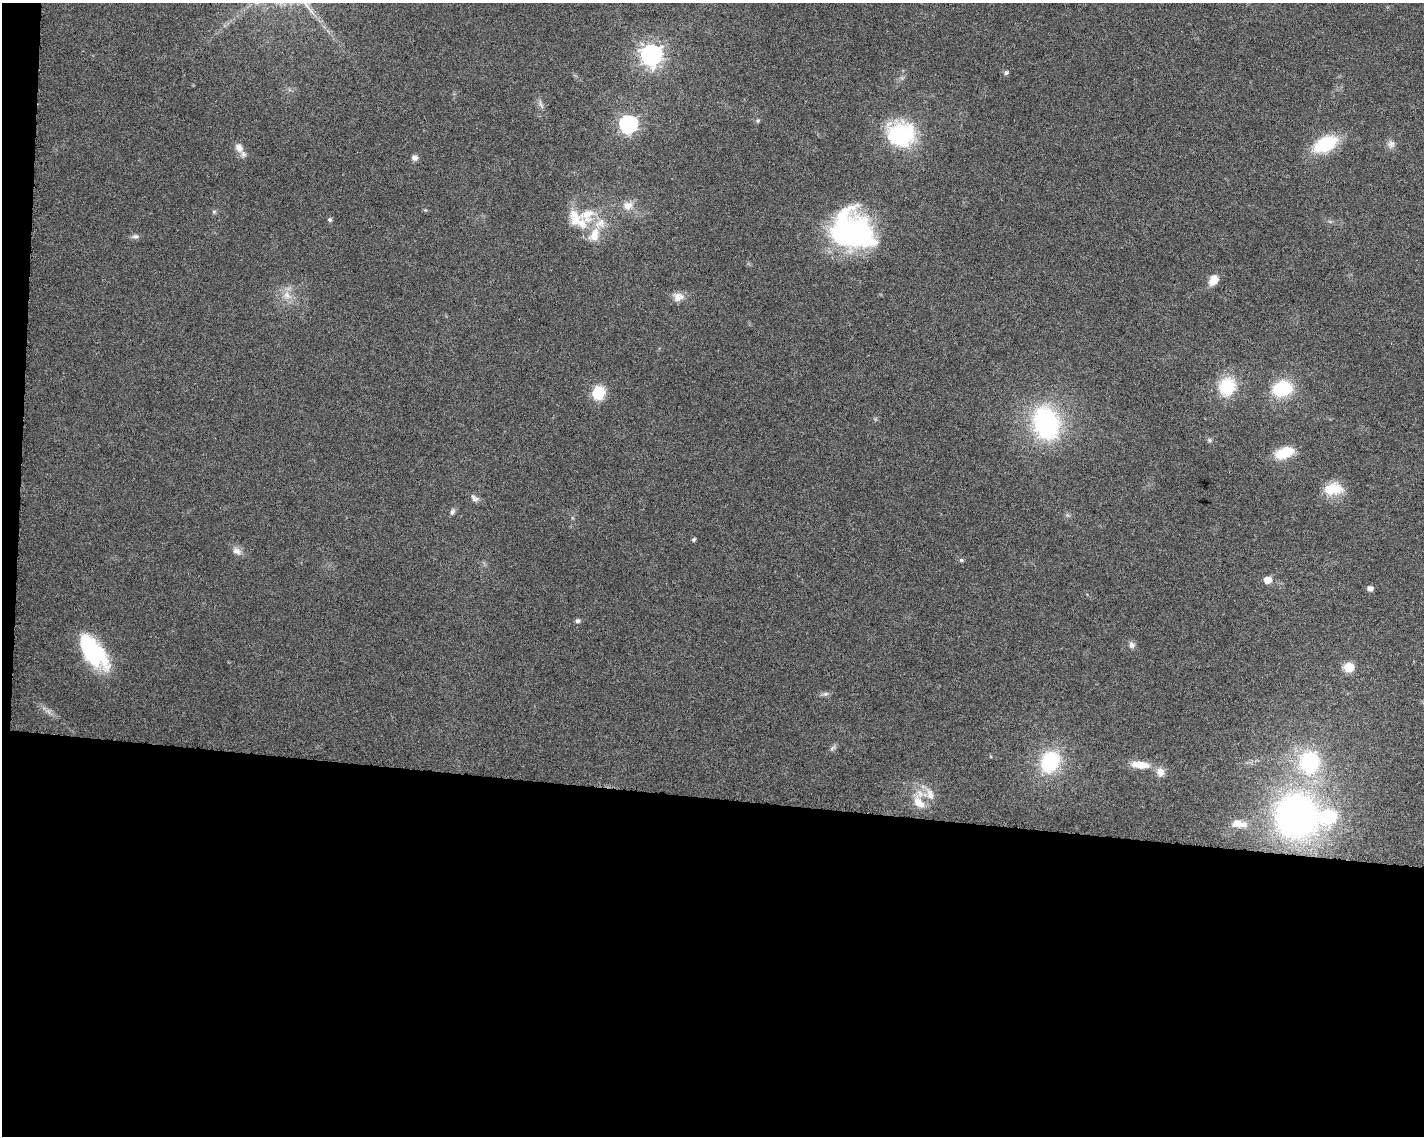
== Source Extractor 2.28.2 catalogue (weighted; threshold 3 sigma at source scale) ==
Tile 10 of 3 x 4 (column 1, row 4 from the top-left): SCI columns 232-1653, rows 13-1146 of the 4786 x 4554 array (HDU 1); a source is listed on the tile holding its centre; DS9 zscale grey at full resolution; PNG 1426 x 1138 px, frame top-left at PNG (2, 3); no overlay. Shown black and unused: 31% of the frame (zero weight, under 6 of 12 exposures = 1% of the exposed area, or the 3 px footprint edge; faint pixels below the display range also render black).
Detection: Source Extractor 2.28.2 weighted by HDU 2 'WHT'; one run over the whole footprint, this tile lists its part. Background 0.0301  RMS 0.002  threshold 0.00818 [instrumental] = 3 sigma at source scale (4.09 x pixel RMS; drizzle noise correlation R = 1.36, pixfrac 0.8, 0.0396/0.0396 arcsec/px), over >= 5 px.
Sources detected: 56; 2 inside a brighter object's white glare — not listed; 5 inside a brighter listed object's ellipse — not listed separately; the other 49 listed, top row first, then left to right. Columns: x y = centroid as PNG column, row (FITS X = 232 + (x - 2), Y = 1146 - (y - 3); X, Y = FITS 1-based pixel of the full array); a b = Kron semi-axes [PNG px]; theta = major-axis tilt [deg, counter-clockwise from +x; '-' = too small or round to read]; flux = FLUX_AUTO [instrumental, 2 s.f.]
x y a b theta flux
651 55 8 8 - 120
1006 73 6 5 - 0.51
541 104 12 5 -60 0.66
758 121 6 5 - 0.29
628 124 7 7 - 61
901 134 30 26 -4 17
1325 144 21 12 26 12
1391 144 11 10 - 0.95
239 148 14 10 -56 1.5
415 158 8 7 - 0.76
628 205 15 12 13 2
425 210 5 4 - 0.21
214 212 6 5 - 0.3
587 215 30 21 40 6.5
330 220 5 4 - 0.45
851 232 45 34 -5 36
594 235 21 13 66 3.4
135 236 11 6 10 0.6
1213 280 12 8 57 2.3
287 295 13 10 -83 1.9
678 297 15 11 1 1.6
1227 387 22 19 64 7.7
1282 389 21 15 10 9.9
599 393 14 12 68 5.1
1046 423 42 30 -73 24
1209 440 6 5 - 0.34
1284 453 22 12 19 4.8
1334 489 21 17 2 4.3
474 498 13 7 -36 0.83
452 512 9 5 63 0.52
694 540 5 4 - 0.36
237 551 12 8 -25 1.2
961 560 5 4 - 0.35
1267 580 6 5 - 2.3
1370 588 6 5 - 0.97
577 621 6 6 - 0.45
1132 645 9 8 - 0.74
93 652 39 18 -54 19
1348 667 9 8 - 3.4
825 694 8 6 1 0.53
833 748 10 5 34 0.48
1050 762 19 16 63 14
1310 762 25 23 84 17
1140 765 24 9 -6 3.2
1160 772 12 10 -78 1.6
930 794 19 10 -69 2.2
919 803 22 12 -53 3.4
1296 816 41 39 -69 63
1239 824 17 7 -9 1.6